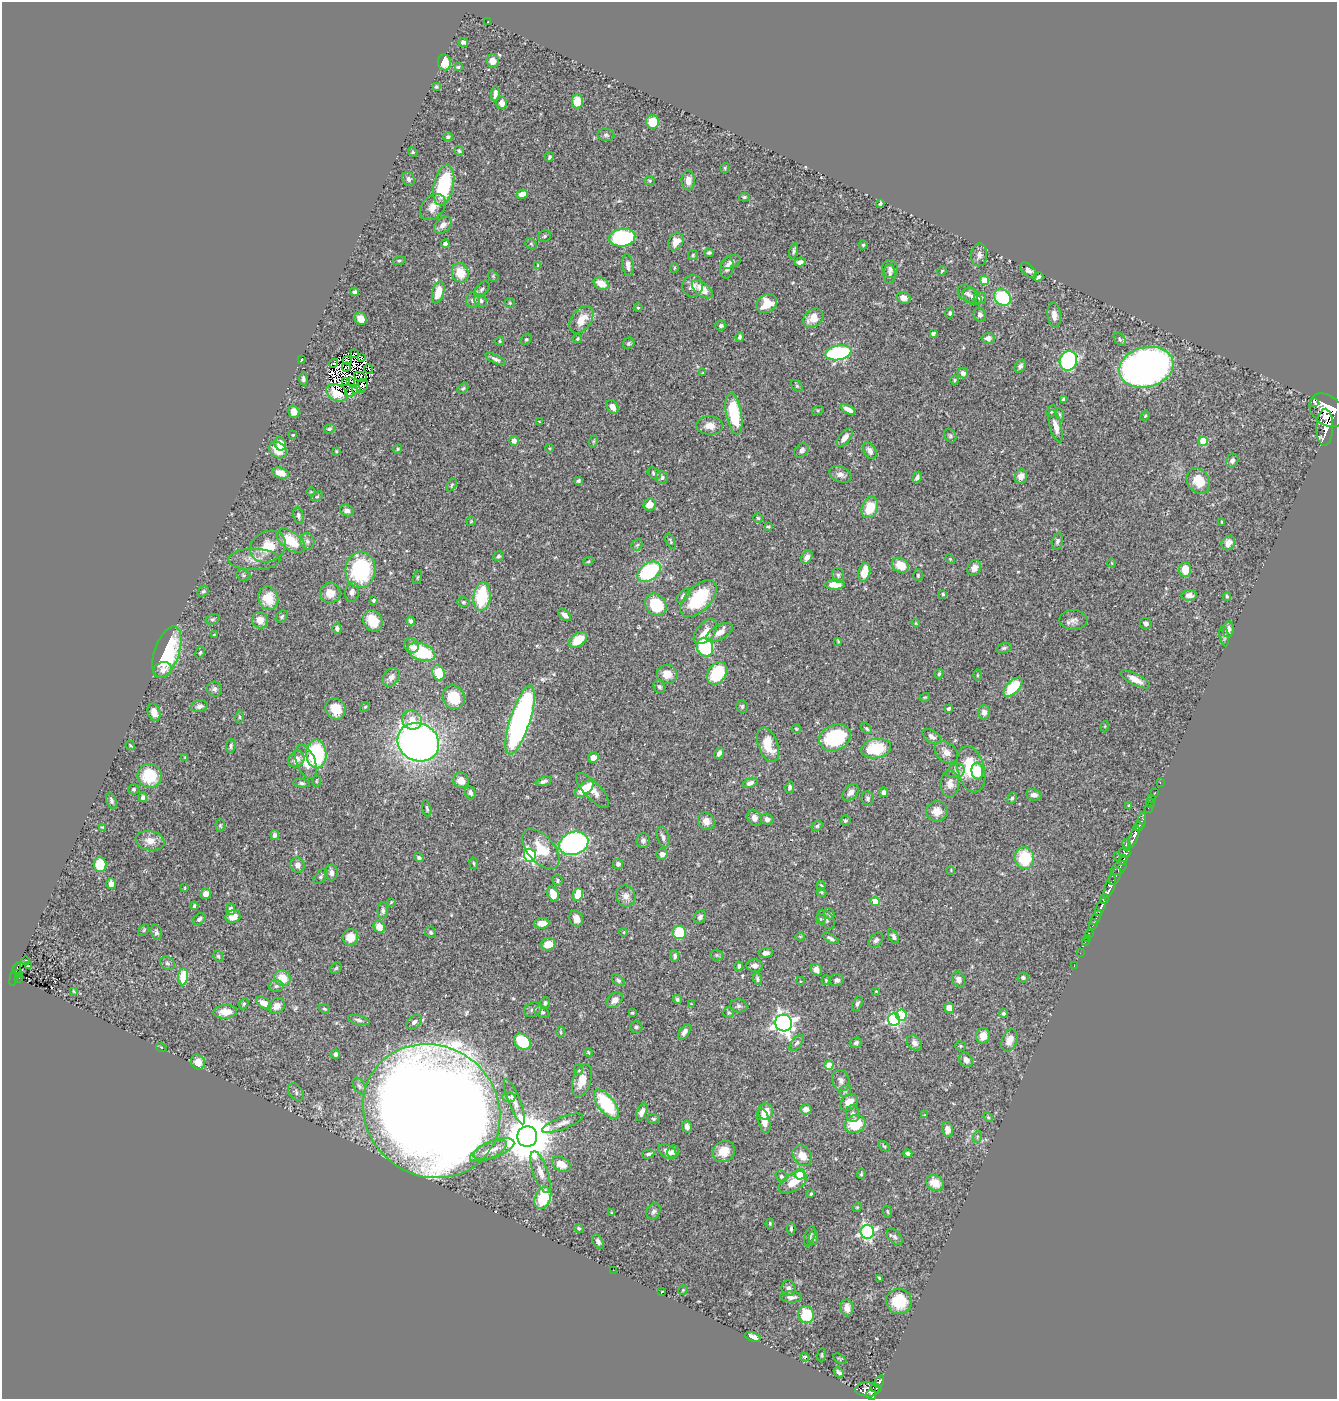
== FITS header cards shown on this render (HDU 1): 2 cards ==
NAXIS1  =                 1335
NAXIS2  =                 1397

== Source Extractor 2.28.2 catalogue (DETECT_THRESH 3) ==
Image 1335 x 1397 px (HDU 1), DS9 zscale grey, 1 PNG px = 1 image px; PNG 1339 x 1401 px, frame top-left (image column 1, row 1397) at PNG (2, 2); each listed source drawn as its Kron ellipse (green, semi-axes under 4 px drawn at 4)
Background 0.544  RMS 0.02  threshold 0.0588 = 3 sigma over >= 5 px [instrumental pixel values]
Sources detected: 522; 11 with non-positive FLUX_AUTO (blend fragments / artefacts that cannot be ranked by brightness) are neither listed nor drawn; of the other 511, the 500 brightest by FLUX_AUTO listed and drawn (11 fainter detections omitted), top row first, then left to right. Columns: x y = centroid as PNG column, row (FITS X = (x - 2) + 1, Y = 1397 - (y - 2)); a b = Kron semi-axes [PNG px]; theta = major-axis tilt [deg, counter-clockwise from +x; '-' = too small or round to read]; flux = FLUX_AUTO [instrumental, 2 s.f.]
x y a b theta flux
488 22 2 2 - 0.74
463 42 5 4 - 3.8
493 61 6 6 - 10
444 62 8 6 -84 26
458 67 4 3 - 1.6
436 87 4 4 - 1.8
495 94 7 4 81 5.6
577 101 7 5 89 23
502 103 6 5 - 8.7
653 122 7 6 - 30
606 135 8 6 -7 3.1
448 137 5 3 - 2.3
459 151 5 4 - 1.7
413 152 5 4 - 1.6
549 157 5 4 - 2.1
725 168 5 4 - 1.5
409 179 7 6 - 4.2
688 180 10 6 -90 11
650 181 5 4 - 1.9
444 185 20 10 77 100
522 194 6 4 15 8.8
744 197 5 4 - 2.1
880 203 4 3 - 2
433 207 15 10 46 14
443 225 10 7 41 8.8
545 236 7 5 32 2.5
622 238 13 8 6 170
676 242 9 7 58 11
445 244 4 4 - 11
531 244 6 5 - 2
863 245 4 4 - 1.8
794 251 8 3 76 2.7
709 253 4 3 - 2.4
693 255 5 5 - 1.9
979 255 11 8 87 6.1
399 261 6 4 15 1.9
730 262 10 6 19 5.8
800 262 5 4 - 4.8
538 265 3 3 - 1.3
628 265 11 5 -83 8
674 268 5 3 - 1.3
727 268 11 6 79 6.7
890 269 9 8 - 5.3
1028 270 10 5 -43 5.2
942 271 5 4 - 1.4
460 273 9 8 - 26
890 274 10 6 -88 4.4
493 276 6 4 -47 1.8
1038 277 5 3 - 3.4
984 280 5 4 - 32
601 283 8 5 -27 16
693 286 11 10 - 9.2
482 289 9 5 45 3.4
702 289 12 6 -38 20
355 292 4 4 - 3
438 292 11 6 75 21
968 294 11 7 -34 5.1
972 296 10 7 -40 5.1
1002 297 9 7 -42 88
904 298 7 6 - 8.8
980 298 6 6 - 4
473 300 7 7 - 4.7
480 301 7 6 - 4.4
510 303 5 5 - 1.8
767 304 11 9 32 26
638 308 4 4 - 1.4
950 313 5 4 - 2.6
980 315 7 6 - 4.1
1054 315 12 6 -84 9.6
813 318 11 8 38 19
361 319 6 5 - 12
581 320 15 9 53 21
721 326 5 5 - 3.1
933 334 4 4 - 4.5
740 337 5 4 - 3
988 338 6 5 - 7
526 339 6 4 48 2.1
577 339 4 3 - 1.4
1120 339 7 5 -53 2.5
500 341 4 4 - 1.5
629 343 6 5 - 2.3
839 353 13 7 11 170
355 354 4 2 - 2.9
361 357 3 3 - 2.5
495 359 11 4 -26 4.4
301 360 3 2 - 0.92
347 360 5 2 - 1.9
1068 361 10 8 70 240
334 363 4 3 - 5.8
1020 366 7 5 54 3.6
346 367 5 2 - 1.9
1146 367 27 20 14 770
369 369 5 2 - 3.2
702 373 4 3 - 0.9
963 373 5 5 - 5.7
360 377 7 4 -24 0.92
303 379 6 4 -83 3
955 380 4 4 - 1.3
350 381 4 2 - 0.97
346 382 3 2 - 2.2
362 386 7 5 66 2.8
797 386 7 4 -45 1.7
463 388 6 4 47 2.1
356 389 4 2 - 2.6
351 392 7 3 32 1.6
337 393 11 8 -28 12
1064 399 4 3 - 2.2
1314 402 2 2 - 4000
612 407 8 5 -55 8
848 409 8 4 -28 8.2
818 410 6 4 17 1.6
1327 410 20 14 -41 3800
1051 411 6 4 64 2.8
294 412 6 5 - 11
734 414 21 8 -80 71
1060 414 6 4 -71 1.6
1145 416 5 4 - 1.6
539 422 4 3 - 1.1
710 426 13 9 -3 13
1056 426 16 5 -75 11
1325 427 18 8 88 1700
329 429 5 4 - 2.2
293 435 3 2 - 1.2
950 436 7 6 - 2.5
845 438 11 5 51 9.3
514 441 5 4 - 7.8
594 441 6 4 70 1.9
1203 441 5 4 - 41
280 444 7 5 -68 10
549 448 4 3 - 1.1
398 449 5 4 - 1.4
278 450 10 7 -35 18
802 450 8 6 44 5.6
336 451 3 3 - 1.7
870 451 9 6 -60 6.1
1232 461 7 6 - 5.3
281 473 8 5 -16 13
654 473 7 5 -38 3.2
840 474 12 7 -22 7
1021 476 7 6 - 9.6
662 477 6 6 - 4.3
917 477 6 4 63 3.6
578 481 4 3 - 2.4
1198 481 13 11 -53 27
452 485 7 4 60 2
311 492 4 3 - 0.92
317 496 6 4 29 1.7
650 505 6 6 - 16
870 507 11 8 70 31
347 510 7 5 -22 5.8
298 516 8 5 -79 3.3
758 518 5 4 - 1.8
471 521 5 4 - 1.4
1222 522 3 2 - 1.1
768 527 4 3 - 1.7
291 541 16 9 -37 39
307 541 8 7 - 5.2
670 541 8 3 -68 1.9
1057 541 8 5 75 3.5
1228 543 8 6 54 9.6
637 545 6 5 - 2.5
268 547 18 15 26 31
499 556 5 4 - 2.9
807 557 7 5 58 7
254 559 26 10 0 15
950 559 5 4 - 1.2
588 561 5 4 - 1.5
1112 563 4 3 - 0.76
900 565 9 7 -32 20
974 568 8 6 61 8.2
360 570 18 15 85 120
1185 570 7 6 - 21
649 572 13 8 34 120
864 572 9 6 75 28
243 575 7 5 -16 2.6
838 575 7 5 -75 2.9
918 575 6 4 -88 1.8
418 577 7 3 71 1.3
835 585 10 5 1 16
203 591 6 5 - 2
352 592 10 7 80 5.9
330 593 10 10 - 15
943 594 3 3 - 2
1189 595 8 5 3 5.8
683 596 8 4 44 3.7
1227 596 4 3 - 2.3
482 597 14 8 82 74
268 598 12 10 -73 27
699 598 23 12 46 72
374 600 3 3 - 3.1
463 602 6 5 - 2.2
656 605 12 10 -51 56
565 615 7 4 -43 6.3
282 616 6 5 - 2.4
213 619 7 5 16 2.8
260 620 8 8 - 13
1073 620 14 9 0 8
373 621 11 9 -59 25
411 621 4 4 - 3.5
916 623 4 3 - 1.5
1146 624 6 5 - 4.5
337 629 5 4 - 5.1
1228 629 8 5 79 5.5
705 632 15 9 48 16
720 632 14 7 28 10
214 635 3 2 - 1.1
1224 636 10 4 -82 2.9
578 640 10 6 38 28
838 641 4 3 - 1.5
411 645 8 6 -42 6.7
705 647 9 8 - 120
1004 648 8 4 16 2.7
167 652 27 12 71 100
200 652 6 4 63 2
421 652 14 8 -20 81
163 670 9 7 18 6.6
438 673 8 6 -69 43
717 673 12 9 55 63
667 674 10 9 - 15
939 674 4 3 - 2
977 675 6 4 -89 1.6
391 677 10 7 52 6.4
1135 679 16 5 -27 12
659 687 6 5 - 2.6
1013 687 12 6 46 51
214 689 7 7 - 4.1
454 697 12 10 -63 37
925 697 5 3 - 1.3
199 706 8 5 11 4.6
742 706 6 5 - 2.7
365 707 5 4 - 1.7
336 709 11 9 -58 24
949 709 4 4 - 3.1
154 712 9 6 -72 13
984 712 7 6 - 7.8
239 717 6 4 -89 1.8
412 720 10 9 - 17
520 720 36 10 72 490
1105 726 5 3 - 1
796 729 4 3 - 1.5
867 729 6 4 -50 2
835 737 16 12 24 100
932 737 10 6 -34 5.6
418 742 21 18 -27 820
130 745 5 2 - 1.1
768 745 18 10 -70 29
231 746 7 4 82 2.6
876 748 15 9 11 53
946 752 13 9 -41 10
719 753 6 4 62 5.5
316 754 14 10 -88 110
185 758 4 4 - 1.1
593 758 5 5 - 8.3
297 759 8 7 - 9.6
306 762 18 9 -70 20
971 769 23 13 -76 63
956 771 9 7 16 5.1
977 771 8 5 -85 27
150 776 12 12 - 51
461 780 8 7 - 13
316 781 5 3 - 1.4
544 781 8 4 17 3.7
1160 782 3 2 - 14
301 783 8 4 -9 2.9
750 783 8 4 21 4.8
950 784 13 9 89 10
790 787 6 4 77 3.5
134 789 5 5 - 2.3
584 789 11 5 38 40
593 790 22 8 -47 15
851 792 9 6 46 7.6
884 792 5 4 - 4.3
470 793 7 5 -70 3.8
1155 793 3 2 - 15
1034 795 8 5 -7 6.3
143 797 5 4 - 3.7
867 798 7 6 - 2.9
1012 798 6 4 66 2.4
1152 798 2 2 - 6.1
111 801 8 5 -70 3.4
1150 803 4 2 - 7.9
1129 805 4 4 - 1.2
1148 808 2 2 - 6.7
427 809 8 3 -76 2.3
937 811 10 10 - 14
754 818 8 6 -64 8.4
767 819 6 5 - 5.4
706 821 9 8 - 10
845 821 5 5 - 2
1141 822 9 4 72 200
220 826 6 4 -89 1.9
817 826 6 4 38 2.2
1138 826 5 4 - 430
102 827 3 2 - 1.3
275 835 5 4 - 3.6
663 837 10 6 -71 4.6
1134 837 11 4 70 520
150 841 14 9 -11 14
643 841 7 6 - 3.7
574 843 15 11 19 280
1126 845 6 4 -80 130
541 849 24 13 -48 33
1125 852 6 5 - 160
662 854 6 5 - 5.8
530 855 6 6 - 200
419 857 5 4 - 2.9
1117 857 2 2 - 11
1024 858 11 10 - 55
1123 860 5 3 - 250
474 863 6 3 -81 1.5
618 864 5 5 - 4.7
100 865 7 6 - 43
298 865 8 7 - 6.4
1119 868 8 5 36 230
951 870 4 3 - 0.94
331 872 8 6 -88 6.5
321 876 9 5 49 2.7
1115 876 9 5 69 290
557 880 5 5 - 2.2
111 884 5 5 - 8.4
821 886 5 3 - 1.9
1110 886 12 5 69 900
185 888 3 2 - 0.99
821 892 5 4 - 2.4
206 894 5 5 - 9.8
553 894 8 5 -68 16
578 894 6 5 - 33
626 896 10 9 - 8.8
1104 899 5 3 - 200
391 902 3 2 - 1.1
875 902 4 4 - 28
194 906 4 3 - 2.1
1101 907 10 3 66 520
231 909 5 4 - 5.3
383 910 8 5 86 3.5
829 914 6 5 - 2.1
233 917 8 6 17 14
700 917 7 5 51 4.4
1096 917 8 3 61 67
199 919 7 5 40 3.6
576 919 8 6 -66 10
821 919 5 5 - 1.9
826 919 11 7 -52 4.5
542 923 7 5 3 10
1093 924 5 3 - 43
379 927 6 5 - 14
144 930 7 3 54 1.7
156 932 8 5 -73 3.4
430 932 6 5 - 2.2
624 932 4 3 - 0.91
679 932 7 6 - 49
1089 933 3 2 - 17
800 936 5 3 - 1.3
350 937 8 8 - 17
894 937 8 4 -61 3.4
831 938 9 4 -29 3.5
1087 938 2 2 - 7.4
876 940 9 6 47 3.9
1085 942 2 2 - 5.6
548 944 7 6 - 17
766 953 7 5 8 4.9
1080 953 2 2 - 3.3
716 955 6 5 - 2.2
218 956 6 5 - 1.9
675 956 5 4 - 2.9
26 961 4 3 - 0.83
167 963 8 6 -33 3.2
28 965 3 3 - 2.5
739 966 4 3 - 2.8
755 966 8 6 -4 6.8
1074 966 2 2 - 3.7
17 968 6 2 83 33
336 968 6 5 - 2
816 970 6 5 - 8.3
18 973 3 3 - 11
15 974 12 3 71 47
183 977 8 5 85 37
1023 977 5 5 - 2.5
19 978 2 2 - 5.2
283 978 8 7 - 24
757 979 6 4 -71 2.6
959 979 8 6 -65 6.2
618 980 7 4 -39 2.8
826 980 5 4 - 1.5
837 980 7 6 - 4.1
800 981 4 3 - 1
276 986 7 6 - 3.6
73 991 4 2 - 1.2
876 991 3 2 - 0.83
677 999 5 4 - 2.7
614 1000 9 6 42 7.2
264 1003 8 5 -29 12
545 1003 5 4 - 2.6
857 1003 8 4 64 3.2
244 1004 6 4 67 1.8
691 1004 4 3 - 1.1
277 1006 8 7 - 7.4
739 1006 8 6 -8 3.4
949 1008 5 5 - 13
324 1009 5 4 - 1.7
533 1010 9 7 23 4.1
225 1012 12 6 4 18
542 1012 8 5 -31 3.8
632 1013 4 3 - 1.5
729 1013 5 5 - 2.2
1004 1013 4 4 - 2.6
901 1015 5 5 - 52
359 1020 11 4 -13 3.7
894 1020 6 6 - 180
414 1022 9 6 42 4
784 1023 8 8 - 710
636 1027 6 5 - 2.6
561 1032 5 3 - 1.5
684 1032 9 5 57 5.3
983 1036 8 7 - 14
1009 1040 11 7 68 12
522 1041 9 7 -42 57
797 1043 9 5 52 3.4
856 1043 6 5 - 3
915 1043 8 6 -44 5.7
960 1046 5 4 - 1.6
161 1047 5 3 - 1
588 1052 4 3 - 1.7
335 1054 5 4 - 4
966 1060 7 6 - 7.5
198 1062 8 7 - 13
829 1065 4 4 - 23
578 1070 5 4 - 2
582 1080 17 9 72 21
841 1080 11 8 -73 6.1
359 1086 9 5 -59 3.7
845 1091 6 5 - 2.1
296 1092 10 6 -55 3.7
509 1097 6 5 - 3
515 1101 24 6 -69 10
849 1102 9 7 40 13
606 1104 17 8 -52 78
806 1109 5 5 - 7.9
432 1111 70 65 -37 5200
765 1111 8 7 - 19
642 1112 9 5 66 6.2
853 1114 8 6 -79 4
924 1115 4 3 - 0.87
988 1117 5 4 - 1.3
654 1119 6 5 - 2.1
764 1121 12 5 -74 14
562 1123 22 6 21 8.4
855 1124 11 9 16 37
687 1127 6 5 - 6
947 1129 7 5 -76 7.2
527 1136 10 10 - 7300
977 1137 6 3 72 1.6
884 1146 7 3 -36 1.6
494 1149 21 8 20 16
488 1151 20 7 25 14
724 1151 11 10 - 18
668 1152 10 6 -35 9.5
673 1152 6 5 - 3.8
908 1153 4 3 - 3.2
648 1154 6 4 15 3
802 1156 11 8 -51 17
561 1164 10 6 -28 17
540 1172 22 7 -71 12
800 1174 5 5 - 75
861 1174 5 3 - 1.7
781 1176 6 5 - 2.8
793 1182 15 8 32 19
935 1183 9 7 -35 19
811 1194 3 3 - 1.3
543 1198 11 7 67 56
857 1207 5 4 - 1.4
653 1211 9 6 63 4.4
887 1212 6 4 -68 1.8
612 1213 3 3 - 1.3
770 1223 5 4 - 1.7
579 1228 5 4 - 1.8
791 1229 6 3 -86 2.5
867 1232 7 6 - 310
810 1236 10 5 74 3.5
895 1237 9 6 -48 3.6
813 1238 7 4 83 2.5
598 1242 8 5 -57 4.2
613 1270 2 2 - 8.8
879 1278 4 2 - 1.4
788 1288 8 7 - 4.9
683 1290 5 4 - 1.6
662 1291 3 2 - 0.78
791 1297 11 5 -2 6.3
899 1301 13 12 - 44
847 1308 8 6 -81 9.5
806 1315 9 8 - 39
753 1337 8 4 -22 10
822 1355 6 3 82 1.4
805 1357 5 4 - 1.6
840 1359 7 3 -32 1.4
839 1372 5 3 - 3.1
879 1382 6 3 64 93
876 1388 5 3 - 51
867 1390 12 7 -2 400
871 1395 5 5 - 210
At the frame edge (FLAGS 8, measured only in part): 1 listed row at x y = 1327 410
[11 fainter detections neither listed nor drawn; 11 non-positive-flux detections neither listed nor drawn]